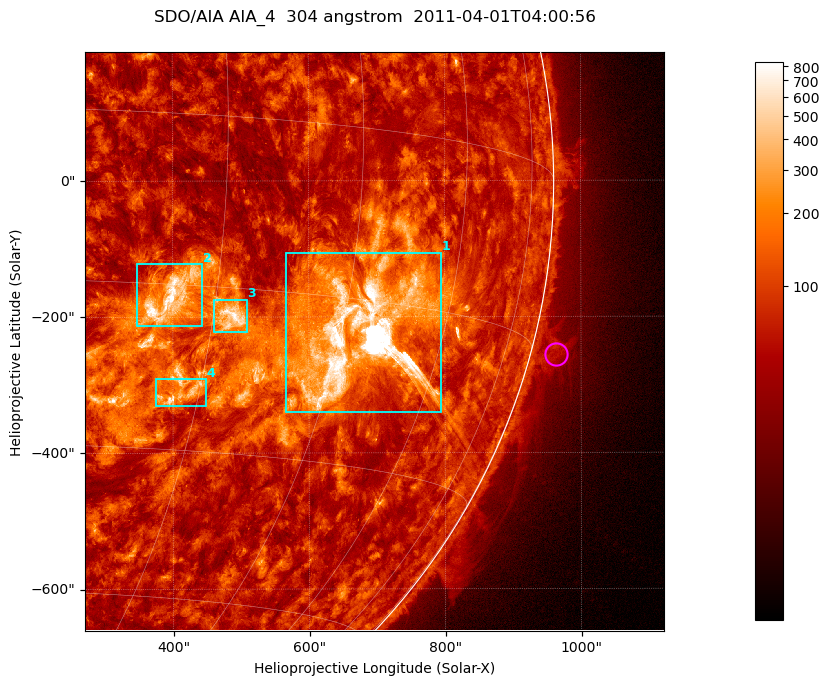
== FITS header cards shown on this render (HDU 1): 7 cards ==
TELESCOP= 'SDO/AIA '           / For AIA: SDO/AIA
INSTRUME= 'AIA_4   '           / For AIA: AIA_ATA1, AIA_ATA2, AIA_ATA3 or AIA_AT
WAVELNTH=                  304 / [angstrom] Wavelength
WAVEUNIT= 'angstrom'           / Wavelength unit: angstrom
DATE-OBS= '2011-04-01T04:00:56.123' / [ISO] Date when observation started; ISO 8
CTYPE1  = 'HPLN-TAN'           / CTYPE1; Typically HPLN
CTYPE2  = 'HPLT-TAN'           / CTYPE2; Typically HPLT

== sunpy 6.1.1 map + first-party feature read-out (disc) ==
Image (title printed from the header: SDO/AIA AIA_4  304 angstrom  2011-04-01T04:00:56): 1418 x 1418 px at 0.6 arcsec/px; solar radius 960 arcsec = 1600 px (partial field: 18% of the solar disc is inside the frame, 73% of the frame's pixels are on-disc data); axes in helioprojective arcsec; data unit not stated in the header (colour bar unlabelled)
Orientation: roll -0.132 deg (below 1 deg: not rotated)
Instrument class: DISC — disc imager (sunpy class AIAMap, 304 A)
Bright regions (active regions / flare kernels): reference = the on-disc median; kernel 11 px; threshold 5 sigma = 177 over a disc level ~73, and >= 1.15x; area >= 2010 px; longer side >= 17 px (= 10 arcsec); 4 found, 4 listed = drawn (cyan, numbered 1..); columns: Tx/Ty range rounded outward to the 2 arcsec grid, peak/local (2 s.f.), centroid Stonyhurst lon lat
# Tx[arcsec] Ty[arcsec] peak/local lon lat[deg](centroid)
1 566..794 -340..-106 224 +48 -18
2 346..444 -214..-122 14 +25 -16
3 460..510 -224..-174 10 +32 -18
4 374..448 -332..-290 8.2 +28 -25
Off-limb structures (1.02-1.3 R_sun): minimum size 400 px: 5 found; the strongest spans PA ~250..260 deg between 1.02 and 1.08 R_sun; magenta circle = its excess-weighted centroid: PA ~255 deg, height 1.04 R_sun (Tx ~964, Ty ~-256 arcsec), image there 2.3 x the reference